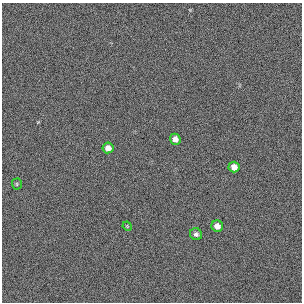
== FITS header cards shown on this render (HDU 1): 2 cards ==
NAXIS1  =                  300 / length of original image axis
NAXIS2  =                  300 / length of original image axis

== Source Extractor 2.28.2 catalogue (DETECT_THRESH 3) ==
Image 300 x 300 px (HDU 1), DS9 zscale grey, 1 PNG px = 1 image px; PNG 304 x 304 px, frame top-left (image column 1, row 300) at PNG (2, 3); each listed source drawn as its Kron ellipse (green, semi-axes under 4 px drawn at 4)
Background 384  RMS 66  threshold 199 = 3 sigma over >= 5 px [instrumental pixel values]
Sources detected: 7; all 7 listed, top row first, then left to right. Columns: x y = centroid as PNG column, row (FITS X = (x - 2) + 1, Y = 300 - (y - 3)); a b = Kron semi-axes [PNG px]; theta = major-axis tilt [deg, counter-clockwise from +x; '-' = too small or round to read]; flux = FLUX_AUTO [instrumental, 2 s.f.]
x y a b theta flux
175 139 5 5 - 25000
108 148 5 5 - 25000
234 167 5 5 - 27000
17 184 5 5 - 5800
127 226 5 4 - 3800
217 226 6 5 - 24000
196 234 6 6 - 12000